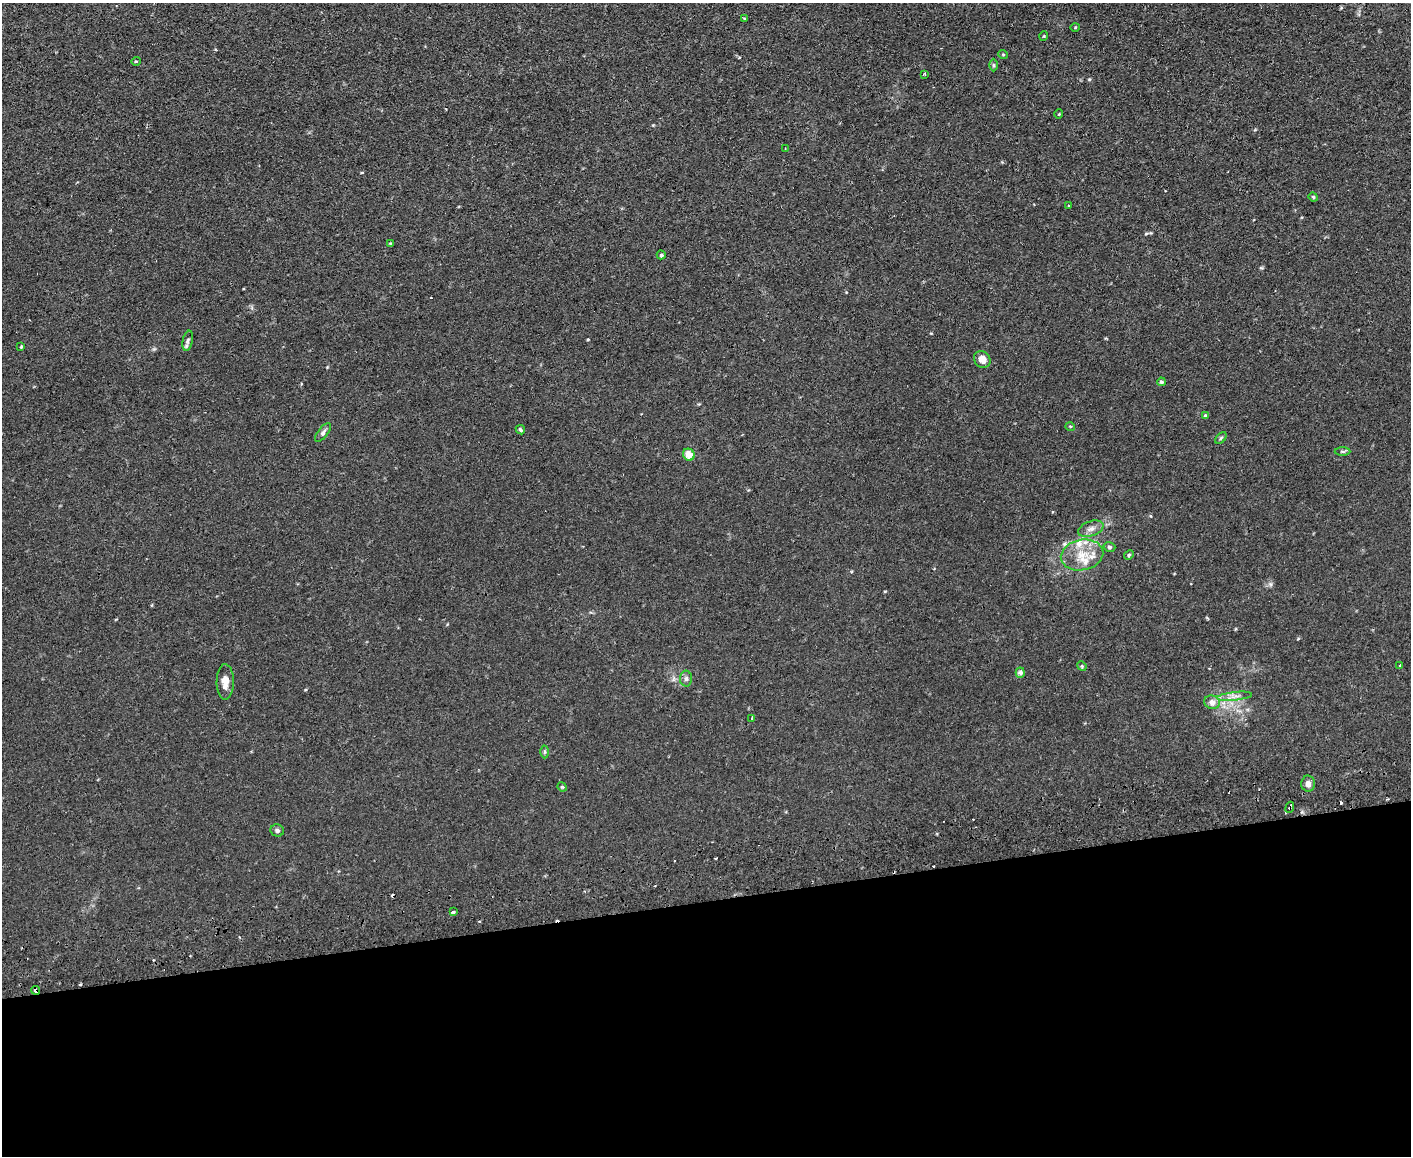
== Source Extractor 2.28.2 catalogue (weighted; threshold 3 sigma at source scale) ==
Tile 11 of 3 x 4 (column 2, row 4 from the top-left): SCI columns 1540-2948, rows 55-1208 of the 4595 x 4724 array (HDU 1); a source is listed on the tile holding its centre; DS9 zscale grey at full resolution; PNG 1413 x 1158 px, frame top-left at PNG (2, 3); each listed source drawn as its Kron ellipse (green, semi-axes under 4 px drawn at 4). Shown black and unused: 22% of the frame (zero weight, under 2 of 3 exposures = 3% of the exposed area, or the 3 px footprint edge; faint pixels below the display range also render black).
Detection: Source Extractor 2.28.2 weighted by HDU 2 'WHT'; one run over the whole footprint, this tile lists its part. Background 0.0291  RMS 0.0052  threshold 0.0233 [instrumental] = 3 sigma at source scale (4.5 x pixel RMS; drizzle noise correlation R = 1.50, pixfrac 1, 0.05/0.05 arcsec/px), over >= 5 px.
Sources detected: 51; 6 cosmic-ray / hot-pixel residue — neither listed nor drawn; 2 inside a brighter listed object's ellipse — not listed separately; the other 43 listed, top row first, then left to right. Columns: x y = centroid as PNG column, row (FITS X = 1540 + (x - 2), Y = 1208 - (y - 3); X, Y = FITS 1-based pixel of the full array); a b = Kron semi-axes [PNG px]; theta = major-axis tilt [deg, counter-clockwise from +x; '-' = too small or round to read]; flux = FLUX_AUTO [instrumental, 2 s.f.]
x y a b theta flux
744 19 3 3 - 0.63
1075 27 5 3 - 0.41
1044 36 5 3 - 0.41
1003 54 5 3 - 0.45
136 61 4 3 - 0.44
994 65 6 4 90 0.64
925 74 4 2 - 0.46
1059 114 5 3 - 0.37
785 149 3 2 - 0.34
1313 197 5 4 - 0.6
1068 206 3 2 - 0.51
390 243 4 3 - 0.41
661 255 4 4 - 0.71
188 341 10 5 78 1.3
21 347 3 2 - 0.49
982 359 9 7 -49 4
1161 382 4 4 - 0.82
1205 416 4 3 - 0.64
1070 426 5 3 - 0.42
520 430 5 4 - 1.1
323 432 11 5 52 1.4
1221 438 7 4 46 0.68
1343 451 8 4 0 0.81
689 455 6 5 - 6
1091 529 13 7 21 2.8
1109 547 6 4 -15 0.89
1082 555 21 15 11 11
1129 555 5 4 - 0.71
1400 665 3 3 - 0.54
1082 666 5 4 - 0.64
1020 673 5 4 - 1.8
686 679 8 6 -89 1.4
225 682 18 8 89 4.6
1234 696 17 4 7 2.5
1212 702 8 6 -20 3.2
752 718 4 3 - 2
545 752 6 4 89 0.73
1308 784 8 7 - 2
562 787 5 4 - 0.59
1290 807 5 3 - 1.5
277 830 7 6 - 1.1
453 912 3 3 - 1.8
36 990 4 3 - 1.6
Overlapping masked pixels (flux is a lower limit): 2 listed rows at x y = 1290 807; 36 990